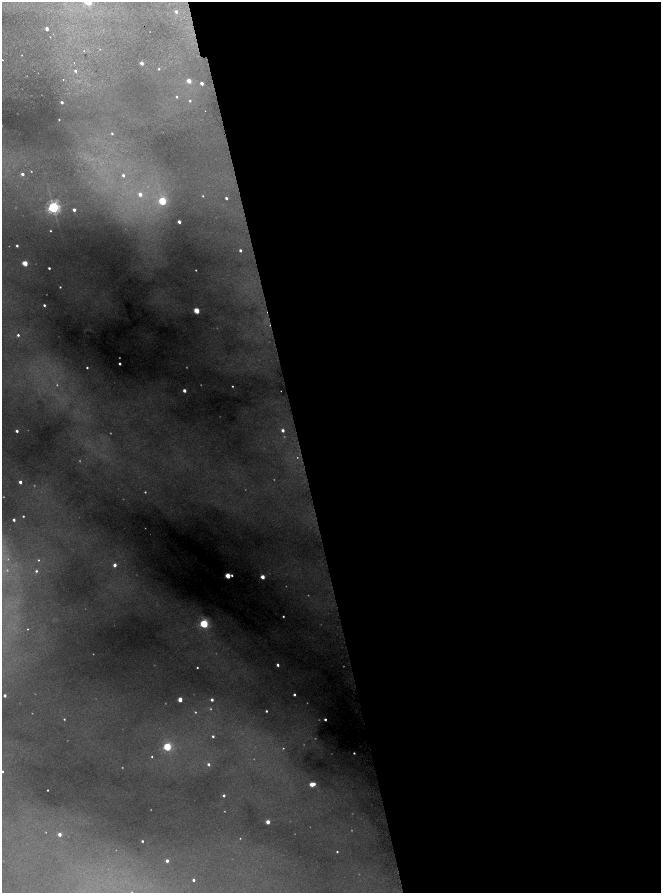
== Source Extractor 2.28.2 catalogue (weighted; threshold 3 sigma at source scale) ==
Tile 8 of 4 x 4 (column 4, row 2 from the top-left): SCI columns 4171-5487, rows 3562-5342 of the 5831 x 7122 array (HDU 1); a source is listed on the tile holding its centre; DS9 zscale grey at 2 x 2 block average (1 PNG px = mean of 2 x 2 image px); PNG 663 x 895 px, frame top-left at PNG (2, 2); no overlay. Shown black and unused: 55% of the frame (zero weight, under 2 of 4 exposures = <1% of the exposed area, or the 3 px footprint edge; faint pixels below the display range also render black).
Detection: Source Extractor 2.28.2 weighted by HDU 2 'WHT'; one run over the whole footprint, this tile lists its part. Background 0.541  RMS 0.021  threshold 0.093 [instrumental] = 3 sigma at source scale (4.5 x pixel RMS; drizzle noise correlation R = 1.50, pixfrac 1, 0.05/0.05 arcsec/px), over >= 5 px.
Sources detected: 114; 32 too faint to see at this stretch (2 x 2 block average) — not listed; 1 inside a brighter listed object's ellipse — not listed separately; the other 81 listed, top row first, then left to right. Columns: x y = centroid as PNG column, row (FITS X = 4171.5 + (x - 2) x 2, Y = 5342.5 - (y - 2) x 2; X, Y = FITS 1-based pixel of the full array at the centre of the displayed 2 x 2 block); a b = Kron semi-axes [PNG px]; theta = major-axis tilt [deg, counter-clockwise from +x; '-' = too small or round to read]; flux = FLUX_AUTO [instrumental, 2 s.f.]
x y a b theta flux
176 11 3 3 - 13
47 29 2 2 - 27
50 37 2 2 - 1.7
100 49 2 2 - 1.8
84 51 2 2 - 2.7
2 60 2 2 - 3.6
74 63 2 2 - 5.3
142 63 2 2 - 33
159 69 3 2 - 4.3
75 71 3 3 - 11
63 79 2 2 - 3.1
189 81 3 2 - 54
202 83 3 2 - 24
177 97 3 3 - 6.2
190 101 3 3 - 6.9
62 102 2 2 - 12
205 111 2 2 - 1.7
59 119 2 2 - 3
112 133 3 3 - 5.1
22 174 3 2 - 15
123 175 3 3 - 14
140 194 4 4 - 30
203 196 2 2 - 3.5
226 198 2 2 - 9.7
163 201 3 3 - 300
53 208 4 4 - 1100
74 210 2 2 - 19
179 222 2 2 - 27
50 231 2 2 - 3.9
17 246 2 2 - 8.2
240 250 3 2 - 12
25 263 3 3 - 110
49 268 2 2 - 7.3
196 270 2 2 - 2.7
60 287 2 2 - 3.8
44 305 2 2 - 8
197 311 3 3 - 130
18 335 3 3 - 9.1
120 364 2 2 - 12
87 367 2 2 - 5.9
232 386 2 2 - 3.5
184 390 2 2 - 24
281 391 2 2 - 1.7
283 430 3 3 - 21
17 431 2 2 - 13
20 482 2 2 - 18
145 492 2 2 - 3.7
23 516 2 2 - 4.2
14 520 2 2 - 12
39 560 3 3 - 4.8
115 565 3 3 - 21
36 571 3 3 - 7.7
232 575 2 2 - 7.2
228 576 3 3 - 110
263 577 3 2 - 52
283 616 2 2 - 4.2
204 624 3 3 - 440
278 665 2 2 - 14
5 695 2 2 - 16
294 695 2 2 - 8.4
180 700 3 2 - 54
212 700 2 2 - 15
266 711 2 2 - 5.8
64 719 3 2 - 3.7
325 719 2 2 - 9
213 736 2 2 - 7.5
167 747 3 3 - 350
354 753 2 2 - 4.3
152 756 2 2 - 3.7
209 764 3 3 - 12
2 771 2 2 - 5.7
312 784 3 3 - 57
48 790 2 2 - 3.5
224 795 2 2 - 10
268 822 3 2 - 46
60 834 2 2 - 28
142 841 2 2 - 7.8
337 852 2 2 - 3.9
167 861 2 2 - 19
194 880 2 2 - 12
132 892 2 2 - 2
Isophote crosses this tile's border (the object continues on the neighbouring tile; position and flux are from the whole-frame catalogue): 2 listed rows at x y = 2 771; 132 892